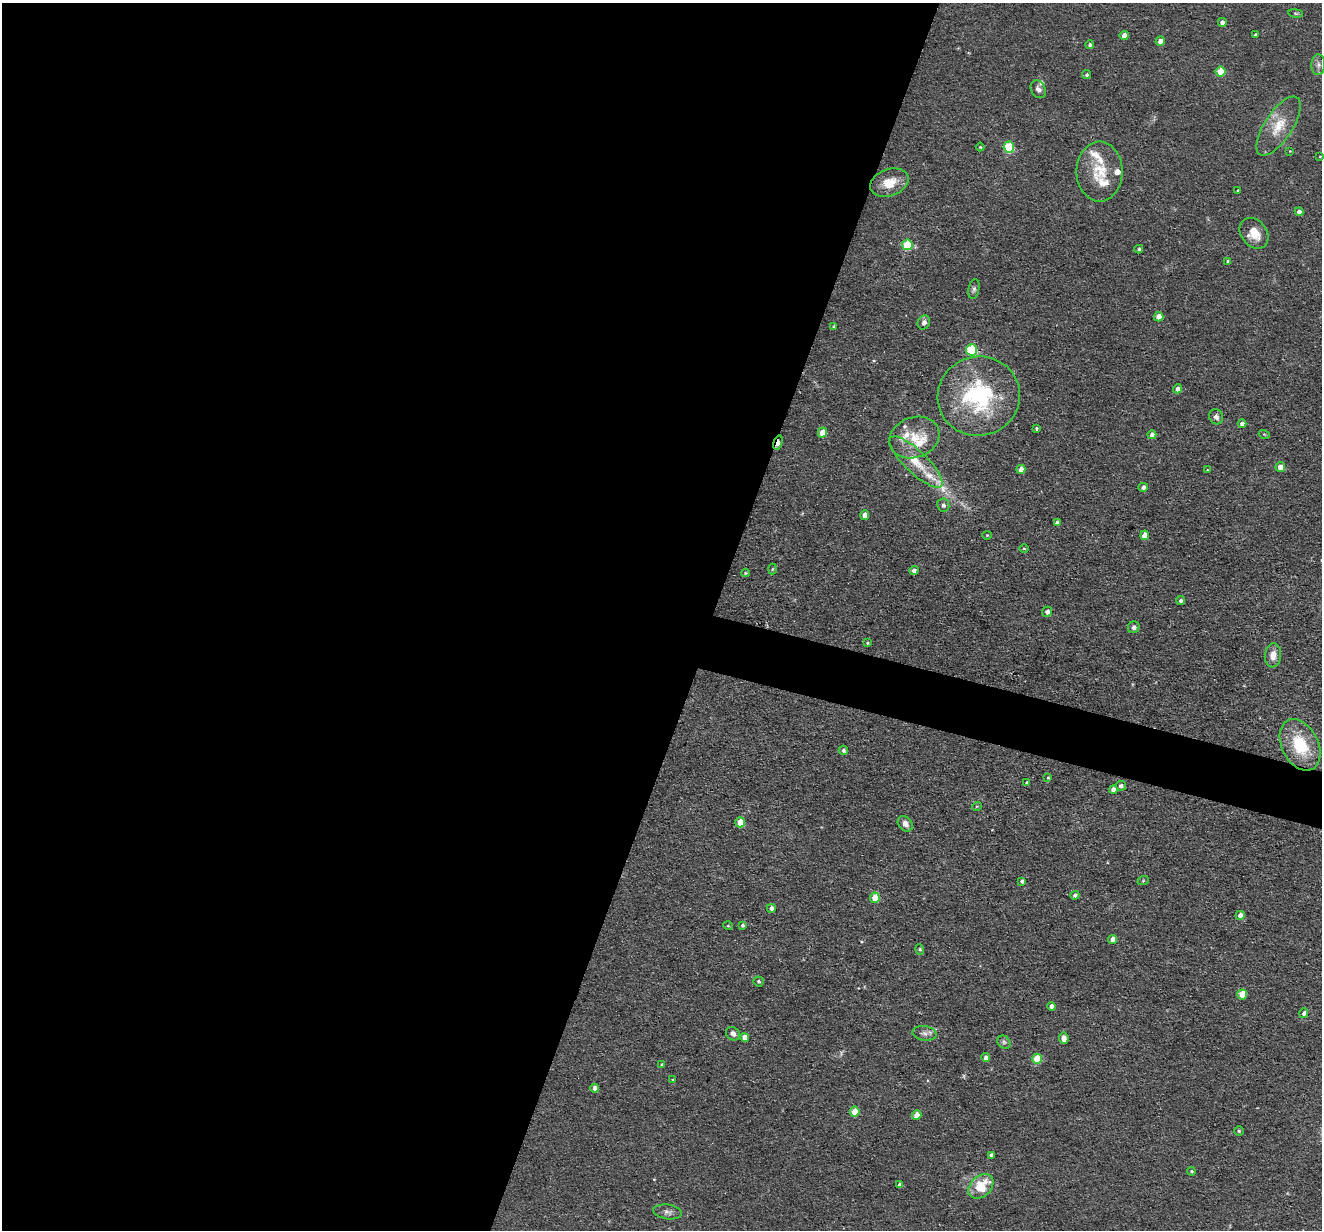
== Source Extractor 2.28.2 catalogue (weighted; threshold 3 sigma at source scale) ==
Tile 5 of 4 x 4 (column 1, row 2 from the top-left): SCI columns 1-1320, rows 2584-3811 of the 5278 x 5295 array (HDU 1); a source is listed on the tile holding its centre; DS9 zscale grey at full resolution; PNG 1324 x 1232 px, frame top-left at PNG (2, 3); each listed source drawn as its Kron ellipse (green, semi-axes under 4 px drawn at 4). Shown black and unused: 56% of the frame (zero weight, under 2 of 3 exposures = <1% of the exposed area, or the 3 px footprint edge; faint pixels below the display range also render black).
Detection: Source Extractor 2.28.2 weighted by HDU 2 'WHT'; one run over the whole footprint, this tile lists its part. Background 0.0571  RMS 0.0069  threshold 0.031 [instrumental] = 3 sigma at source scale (4.5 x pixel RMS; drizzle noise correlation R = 1.50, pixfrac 1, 0.05/0.05 arcsec/px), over >= 5 px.
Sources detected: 107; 9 inside a brighter listed object's ellipse — not listed separately; the other 98 listed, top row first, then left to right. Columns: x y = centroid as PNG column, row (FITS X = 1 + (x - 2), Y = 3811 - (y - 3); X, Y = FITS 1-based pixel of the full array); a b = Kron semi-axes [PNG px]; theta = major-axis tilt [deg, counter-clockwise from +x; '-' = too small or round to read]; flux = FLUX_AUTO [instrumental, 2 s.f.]
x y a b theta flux
1296 13 7 3 -8 1
1222 22 4 4 - 3
1256 35 3 3 - 1.1
1124 36 4 4 - 6.8
1160 41 4 4 - 5
1090 45 4 4 - 1.4
1318 65 10 7 87 2.6
1220 72 5 5 - 19
1086 75 5 4 - 1.1
1038 89 9 7 -63 2.7
1279 126 34 14 57 17
980 147 4 4 - 0.73
1009 147 5 5 - 41
1290 151 3 3 - 0.51
1320 157 4 3 - 0.52
1100 172 30 23 90 21
889 183 20 13 20 12
1238 191 3 3 - 0.72
1299 212 4 4 - 3
1254 233 17 13 -52 12
907 245 5 5 - 28
1139 249 4 3 - 0.91
1228 261 4 4 - 1.1
974 289 10 5 79 1.8
1159 317 5 4 - 6.8
924 322 7 6 - 2.7
834 326 4 4 - 1
971 350 5 5 - 48
1178 389 4 4 - 3.7
979 396 41 39 17 78
1216 417 8 6 -60 2.3
1242 424 4 4 - 3
1037 428 3 3 - 1.7
822 432 5 4 - 9
1264 434 5 3 - 0.6
1152 435 4 4 - 3.2
914 437 26 20 20 17
778 443 7 4 72 7.2
916 462 35 11 -44 17
1280 467 5 4 - 6.6
1021 469 4 4 - 5.3
1207 470 4 3 - 0.6
1143 487 5 4 - 2.1
943 505 6 6 - 2.2
865 515 4 4 - 5.3
1057 522 4 3 - 2.1
987 535 4 4 - 0.63
1145 535 5 4 - 8.6
1024 548 5 3 - 0.67
772 569 5 3 - 0.75
914 570 5 4 - 2
745 573 4 4 - 0.79
1181 601 4 4 - 1.9
1047 612 5 4 - 2.7
1134 627 6 5 - 2.6
868 643 4 3 - 0.82
1273 655 12 8 83 6
1300 745 27 18 -63 33
843 750 5 4 - 1.7
1048 778 3 3 - 0.81
1027 782 4 3 - 1.6
1121 786 5 4 - 2.1
1113 790 4 4 - 3.9
977 806 5 3 - 0.61
740 822 5 5 - 11
905 824 8 6 -48 4.3
1022 881 4 3 - 1.7
1143 881 6 3 20 0.65
1075 895 4 4 - 1.9
875 898 5 5 - 17
771 908 4 4 - 2.3
1240 915 4 4 - 5
743 925 4 3 - 1.2
728 926 5 3 - 0.55
1113 939 4 4 - 4.5
920 949 5 4 - 0.89
758 981 5 5 - 1
1242 994 5 5 - 13
1052 1006 4 4 - 4.2
1304 1013 5 4 - 2.1
924 1033 12 7 -9 3.1
733 1034 7 6 - 3.1
745 1037 4 4 - 5.4
1064 1038 5 5 - 3.7
1004 1042 7 6 - 1.5
986 1058 4 4 - 2.7
1037 1059 5 5 - 19
662 1065 3 3 - 1.3
673 1079 4 3 - 0.54
595 1088 4 4 - 2.8
855 1112 5 5 - 15
917 1115 5 4 - 8
1239 1131 4 4 - 0.96
991 1155 4 4 - 1.8
1192 1171 4 3 - 0.89
900 1185 4 3 - 1.6
981 1186 14 10 43 20
668 1212 14 7 -7 3.1
Overlapping masked pixels (flux is a lower limit): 1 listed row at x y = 778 443